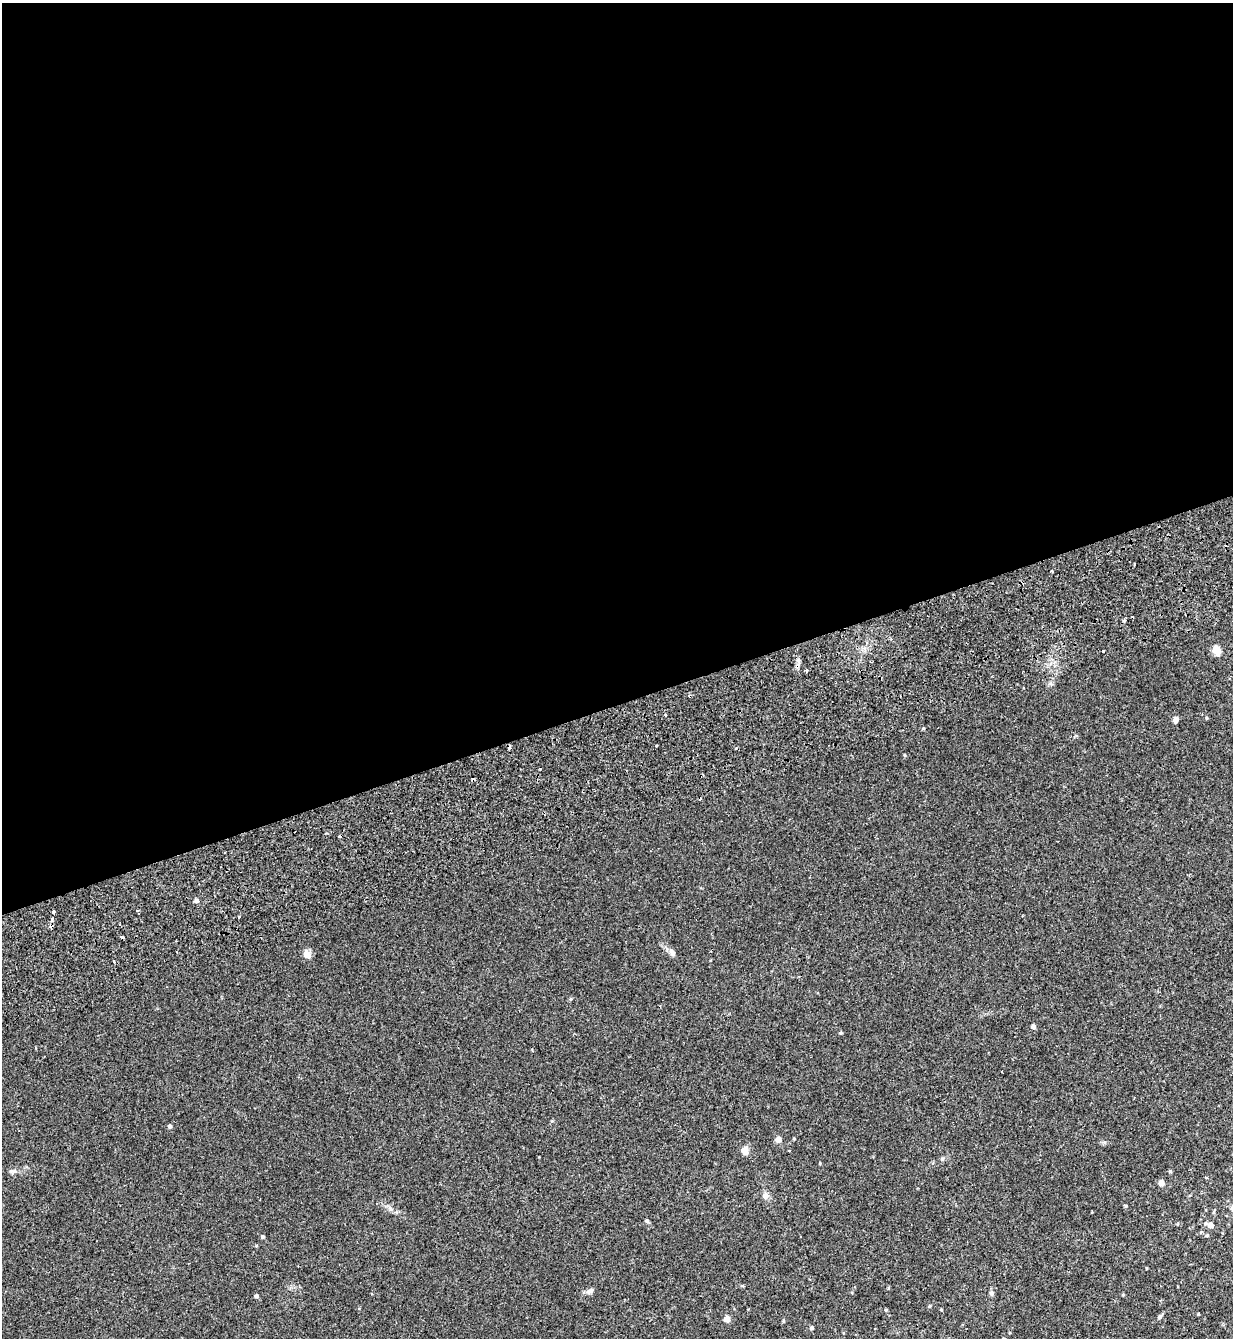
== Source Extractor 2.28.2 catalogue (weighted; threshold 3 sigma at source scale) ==
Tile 2 of 4 x 4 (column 2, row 1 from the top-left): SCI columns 1475-2705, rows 4160-5495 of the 5465 x 5645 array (HDU 1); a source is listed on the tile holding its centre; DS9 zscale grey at full resolution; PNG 1235 x 1340 px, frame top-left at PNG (2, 3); no overlay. Shown black and unused: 53% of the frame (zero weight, under 2 of 3 exposures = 11% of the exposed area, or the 3 px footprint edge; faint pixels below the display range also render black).
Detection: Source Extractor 2.28.2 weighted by HDU 2 'WHT'; one run over the whole footprint, this tile lists its part. Background 0.0335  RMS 0.005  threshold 0.0223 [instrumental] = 3 sigma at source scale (4.5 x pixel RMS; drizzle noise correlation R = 1.50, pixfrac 1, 0.0396/0.0396 arcsec/px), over >= 5 px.
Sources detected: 51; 8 cosmic-ray / hot-pixel residue — not listed; the other 43 listed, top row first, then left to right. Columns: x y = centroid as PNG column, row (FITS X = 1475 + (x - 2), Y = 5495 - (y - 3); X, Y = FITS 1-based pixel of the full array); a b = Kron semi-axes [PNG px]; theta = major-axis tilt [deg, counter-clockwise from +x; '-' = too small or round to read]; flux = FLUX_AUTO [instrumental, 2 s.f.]
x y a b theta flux
1124 620 4 4 - 0.52
1216 650 5 5 - 14
1103 651 3 3 - 0.93
807 670 3 3 - 8.5
665 715 3 3 - 0.47
1206 718 5 3 - 0.39
1175 720 6 6 - 1.8
923 729 3 3 - 1.3
905 755 4 3 - 0.35
196 900 5 5 - 1.1
137 910 3 3 - 2.5
53 912 4 3 - 1.6
52 918 4 3 - 1.1
672 952 10 7 -46 1.7
307 954 11 9 -45 2.1
114 961 3 3 - 2.4
1033 1026 4 4 - 1.5
840 1033 4 3 - 0.54
169 1126 4 4 - 1
778 1139 5 5 - 3.2
794 1139 4 3 - 0.41
745 1150 5 5 - 7.5
942 1159 5 5 - 0.68
820 1163 4 2 - 0.33
13 1171 10 5 15 1.2
1170 1171 5 4 - 0.48
1161 1183 5 4 - 3.5
765 1196 6 6 - 2.5
647 1221 4 4 - 0.86
1210 1225 6 5 - 2.7
1207 1235 5 4 - 0.51
262 1237 5 4 - 0.68
1147 1268 4 3 - 0.32
590 1291 11 6 30 1.5
991 1293 6 5 - 1.1
256 1296 4 4 - 0.99
929 1306 4 4 - 0.51
886 1310 4 3 - 0.43
1198 1314 3 3 - 0.34
1160 1317 8 4 63 0.81
727 1319 5 4 - 4.4
783 1321 4 4 - 0.5
812 1328 5 4 - 0.88
Unlisted compact peaks at least as high as the median listed source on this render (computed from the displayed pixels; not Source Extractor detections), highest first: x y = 390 1209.